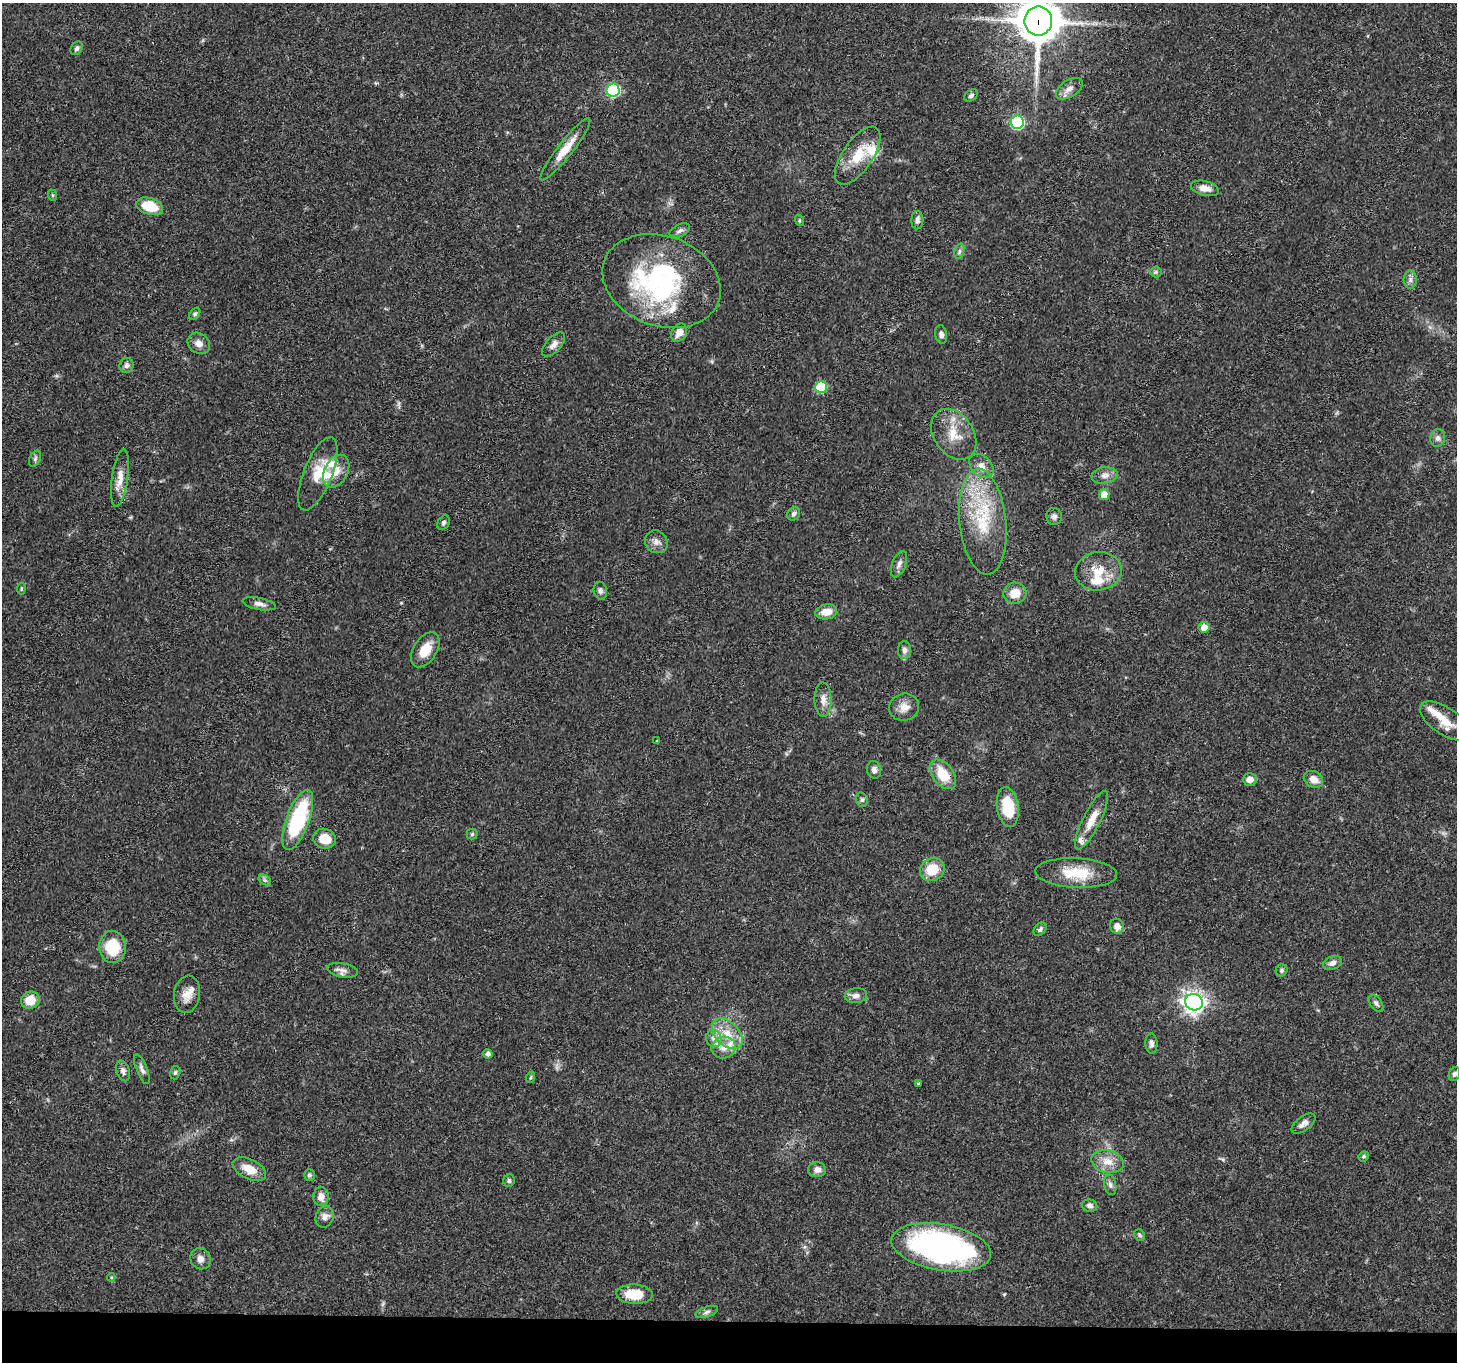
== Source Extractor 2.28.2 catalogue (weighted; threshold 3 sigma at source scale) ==
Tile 8 of 3 x 3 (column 2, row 3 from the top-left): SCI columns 1462-2916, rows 157-1516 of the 4380 x 4454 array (HDU 1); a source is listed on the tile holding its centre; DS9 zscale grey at full resolution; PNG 1459 x 1364 px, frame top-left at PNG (2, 3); each listed source drawn as its Kron ellipse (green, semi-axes under 4 px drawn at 4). Shown black and unused: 3% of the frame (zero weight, under 3 of 4 exposures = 6% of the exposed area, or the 3 px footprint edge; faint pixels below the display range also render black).
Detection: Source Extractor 2.28.2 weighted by HDU 2 'WHT'; one run over the whole footprint, this tile lists its part. Background 0.0815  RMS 0.0035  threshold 0.0158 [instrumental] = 3 sigma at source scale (4.5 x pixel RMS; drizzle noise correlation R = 1.50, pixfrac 1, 0.05/0.05 arcsec/px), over >= 5 px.
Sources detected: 118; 1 inside a brighter object's white glare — neither listed nor drawn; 12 inside a brighter listed object's ellipse — not listed separately; the other 105 listed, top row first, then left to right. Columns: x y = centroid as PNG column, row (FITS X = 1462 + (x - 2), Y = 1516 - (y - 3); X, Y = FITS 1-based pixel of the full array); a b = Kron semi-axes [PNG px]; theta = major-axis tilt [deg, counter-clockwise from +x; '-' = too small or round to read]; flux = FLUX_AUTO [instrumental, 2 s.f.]
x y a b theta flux
1038 21 14 14 - 1100
77 48 7 5 56 0.9
1069 89 15 8 33 2.3
613 90 7 6 - 45
971 96 7 5 33 0.84
1017 122 7 6 - 44
565 149 39 7 52 6.6
858 156 33 15 55 10
1205 188 14 7 -14 3.1
52 195 6 3 -71 0.4
150 206 14 8 -17 10
799 220 6 3 -73 0.44
917 220 9 6 87 1.1
680 231 11 6 29 1.3
959 251 8 5 72 0.85
1156 272 5 5 - 0.6
1410 279 9 6 -90 1.3
661 281 61 45 -20 52
195 314 7 5 53 0.64
679 332 9 7 57 3.2
941 334 9 6 -79 1.3
199 343 12 10 -35 2.4
554 344 15 7 48 2.2
127 365 7 7 - 1.3
821 387 6 6 - 19
954 434 27 20 -55 8.8
1438 438 9 7 76 1.5
35 459 8 5 64 0.84
981 466 14 10 -46 2.9
336 471 17 11 63 4.5
318 474 39 14 68 8.6
1105 475 13 8 8 2.3
120 478 29 8 82 4.5
1104 495 5 5 - 4.8
794 514 7 6 - 0.98
1054 516 8 7 - 1.2
983 522 53 23 -84 24
443 523 8 5 59 0.78
656 542 12 10 -47 2.2
899 564 14 6 68 1.7
1098 571 23 19 8 8.4
21 589 6 4 84 0.45
600 591 9 6 -77 1.1
1015 593 11 10 - 5.1
259 604 17 6 -11 1.8
826 612 11 7 9 4.1
1204 627 5 5 - 3.8
425 650 19 11 58 6.1
904 650 9 6 -88 1.6
823 699 17 8 -89 3
904 707 15 13 16 3.4
1445 721 29 13 -34 6.7
657 741 3 2 - 0.33
874 770 9 7 -81 1.6
943 774 17 10 -52 8.9
1250 779 7 6 - 2.7
1313 779 10 8 -30 3.3
862 800 7 5 -74 0.77
1008 807 20 11 -82 11
298 820 32 11 70 30
1092 820 32 8 63 5.7
472 834 5 5 - 0.53
325 839 11 10 - 5.9
932 869 13 11 32 8.3
1076 873 41 15 -3 12
265 880 7 4 -34 0.76
1117 926 8 7 - 2.2
1040 929 8 5 49 0.85
113 947 16 13 -87 12
1332 963 10 6 21 1.6
343 970 16 7 -10 1.9
1282 970 6 5 - 0.72
187 994 19 13 82 4.1
856 996 11 7 5 1.9
30 1000 9 8 - 6.3
1194 1002 9 8 - 230
1376 1003 10 5 -54 0.97
727 1034 18 11 -44 6.4
714 1038 9 7 -73 1.7
1151 1043 10 6 -87 1.3
724 1048 12 10 21 3.3
488 1054 4 4 - 1.3
142 1069 16 5 -68 1.4
123 1071 10 6 -71 1.3
175 1073 7 5 73 0.73
1454 1074 7 5 65 0.93
531 1077 6 3 71 0.39
918 1083 3 3 - 0.93
1304 1124 14 7 36 1.8
1364 1156 5 4 - 0.65
1107 1161 16 11 -14 4.5
249 1169 18 10 -26 5.4
817 1170 9 7 2 2.2
309 1175 6 5 - 0.81
509 1181 6 5 - 0.76
1110 1185 10 6 -78 1.1
321 1197 9 7 89 2.7
1090 1205 8 6 -12 1.2
325 1217 11 9 69 2
1139 1235 6 5 - 0.63
941 1247 50 23 -10 99
200 1259 11 10 - 2.1
111 1277 4 4 - 0.36
635 1294 18 10 -2 8.8
707 1312 12 5 19 1.1
Overlapping masked pixels (flux is a lower limit): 2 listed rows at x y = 1038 21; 943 774
Isophote crosses this tile's border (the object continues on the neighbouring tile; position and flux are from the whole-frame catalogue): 1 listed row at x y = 1038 21